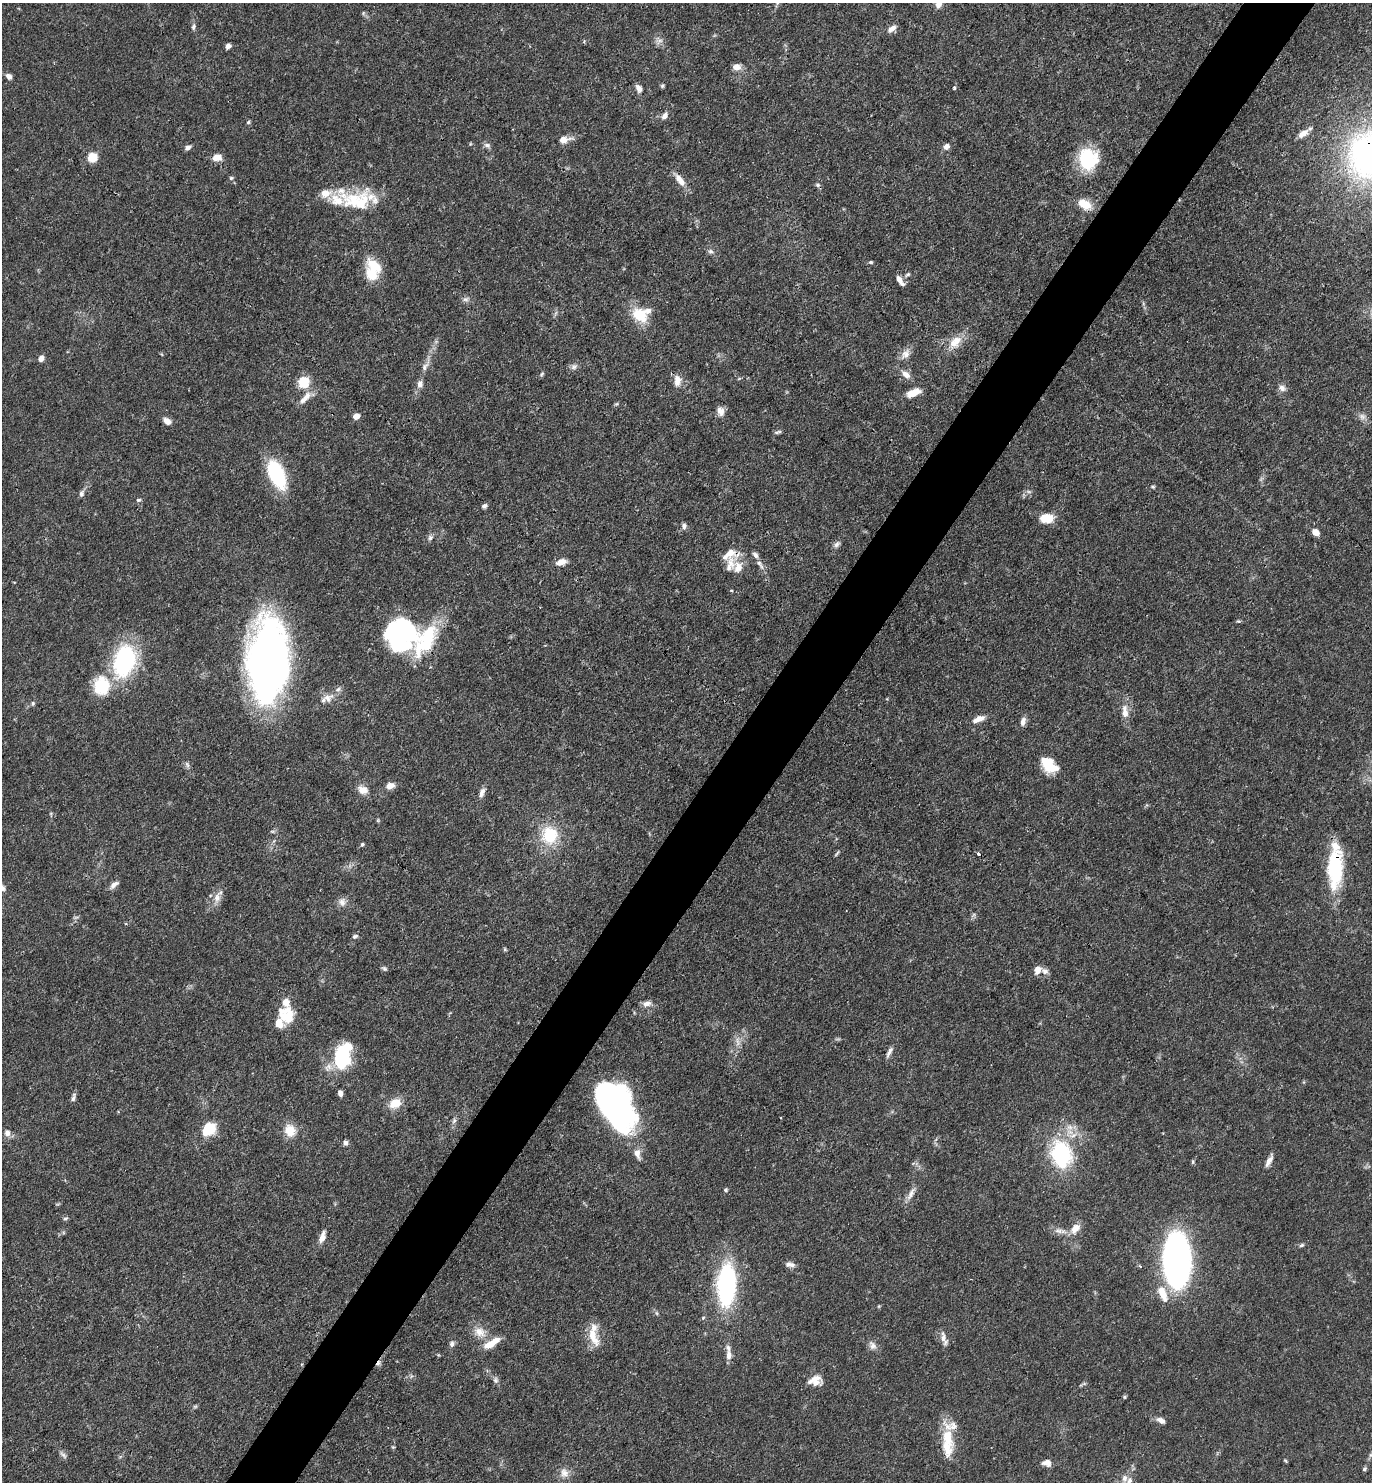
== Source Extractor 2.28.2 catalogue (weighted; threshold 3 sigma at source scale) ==
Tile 10 of 4 x 4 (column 2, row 3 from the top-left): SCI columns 1663-3032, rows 1481-2960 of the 5924 x 5919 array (HDU 1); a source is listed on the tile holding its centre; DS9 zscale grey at full resolution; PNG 1374 x 1484 px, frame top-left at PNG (2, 3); no overlay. Shown black and unused: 5% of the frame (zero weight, under 3 of 4 exposures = <1% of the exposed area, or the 3 px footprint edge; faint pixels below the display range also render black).
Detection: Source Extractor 2.28.2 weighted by HDU 2 'WHT'; one run over the whole footprint, this tile lists its part. Background 0.0878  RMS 0.0038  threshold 0.017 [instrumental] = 3 sigma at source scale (4.5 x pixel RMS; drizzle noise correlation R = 1.50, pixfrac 1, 0.05/0.05 arcsec/px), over >= 5 px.
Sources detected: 173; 1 too faint to see at this stretch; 2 inside a brighter object's white glare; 3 cosmic-ray / hot-pixel residue — not listed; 24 inside a brighter listed object's ellipse — not listed separately; the other 143 listed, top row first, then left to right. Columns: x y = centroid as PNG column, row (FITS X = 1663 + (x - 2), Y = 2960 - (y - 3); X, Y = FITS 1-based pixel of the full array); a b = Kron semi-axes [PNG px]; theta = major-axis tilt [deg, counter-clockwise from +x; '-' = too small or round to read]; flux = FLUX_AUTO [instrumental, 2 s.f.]
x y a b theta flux
939 3 13 8 73 2.7
363 13 6 3 72 0.45
193 27 9 6 78 1
892 29 12 6 37 2.3
659 41 11 4 5 1.2
228 46 7 5 36 1.3
736 67 8 7 - 3.1
9 76 8 6 -47 1.6
662 85 5 5 - 0.6
639 88 10 7 -62 1.9
954 88 5 4 - 0.54
665 116 10 7 46 1.8
248 122 5 5 - 0.61
1303 134 13 6 36 3
564 140 17 8 11 3.4
487 145 10 6 -22 1.2
946 147 8 6 40 1.8
188 148 8 5 27 1.4
1371 156 44 41 -71 130
92 157 5 5 - 23
217 157 12 9 1 3
1087 159 23 21 87 22
231 178 5 5 - 0.67
680 180 20 8 -53 4.2
337 200 45 20 0 14
1085 204 17 11 -31 5.9
711 251 8 6 -2 0.98
871 262 6 4 12 0.53
372 274 18 15 -48 8.2
908 274 6 5 - 0.66
900 280 14 6 -55 2.4
466 299 9 4 -9 0.99
639 315 22 16 -41 10
955 342 20 13 43 6.3
905 354 16 10 54 3
41 358 7 5 62 2
425 367 14 7 58 2.1
574 367 10 7 31 1.4
542 374 7 4 38 0.63
906 374 14 8 -41 2.7
677 381 16 9 86 3.4
303 382 6 5 - 36
420 384 10 7 83 1.9
1282 388 11 7 -46 1.7
913 393 17 8 21 4.7
306 396 16 9 40 3.3
616 404 6 4 17 0.48
721 411 11 8 -77 2.4
356 416 5 4 - 4.7
1362 417 10 8 -29 1.9
167 421 10 7 -32 2.3
778 432 10 4 15 0.78
276 474 27 14 -66 32
1153 487 6 4 0 0.48
81 493 8 6 71 1.2
138 500 7 5 15 0.66
484 506 6 5 - 1.2
1047 518 15 10 -1 6.5
684 526 8 6 -87 1.2
1315 532 8 6 -40 2.6
430 538 8 6 56 1.1
837 544 10 6 39 1.3
561 562 11 6 17 3.3
730 564 29 11 64 5.1
760 564 16 6 -56 2.1
1238 621 5 4 - 0.48
401 632 35 22 25 46
124 660 34 21 73 45
268 660 77 36 88 210
101 686 22 18 87 15
328 698 16 10 25 3.5
33 703 6 5 - 0.66
1125 712 19 8 -85 4
979 719 15 7 23 3.1
1023 721 11 6 75 2
187 765 10 4 -63 0.91
1050 767 17 12 -7 8.5
390 786 11 7 15 2.5
363 790 14 10 -21 3.5
482 792 13 7 70 1.9
378 820 6 3 72 0.42
549 835 22 20 80 16
362 844 5 5 - 0.66
837 853 9 3 54 0.56
1335 868 44 16 88 29
114 885 13 6 42 1.9
218 897 21 9 65 3.5
342 902 13 9 -77 2.3
355 936 8 6 27 0.9
505 949 5 4 - 0.51
384 968 7 6 - 0.76
1038 970 10 7 67 2.7
647 1004 12 7 15 2
286 1015 21 18 -66 11
738 1042 15 6 -86 2.2
890 1051 15 5 62 1.7
343 1056 32 18 77 24
340 1093 6 4 -74 1.5
73 1098 11 5 70 1.2
395 1103 16 11 27 5.5
615 1106 43 26 -64 150
454 1121 8 6 68 1
209 1129 15 11 42 11
290 1130 13 12 - 6.5
7 1133 11 8 -85 1.8
345 1143 6 6 - 1.3
637 1154 14 8 -72 2.9
1061 1155 32 23 -79 35
1269 1161 17 5 62 2.3
1193 1162 6 4 90 0.53
726 1190 5 5 - 0.57
911 1194 20 6 62 2.5
65 1218 7 4 18 0.64
1075 1228 15 9 50 3.9
1058 1231 14 7 -10 2.4
322 1237 13 6 72 2.8
1302 1245 7 4 27 0.66
1177 1260 37 19 -90 180
790 1265 12 6 -5 1.7
726 1285 33 14 87 74
1163 1294 21 9 -68 7.2
656 1313 6 4 -70 0.55
703 1318 5 5 - 0.49
479 1332 18 13 -28 4.9
593 1336 30 11 -67 6.6
943 1338 16 7 -87 2.3
452 1344 8 6 66 1.3
490 1344 18 8 32 5.7
872 1345 13 9 -60 2.1
728 1355 14 7 -89 2.5
495 1380 9 7 -80 1.1
815 1381 13 13 - 4.7
1125 1397 5 4 - 0.5
195 1406 7 4 1 0.56
1161 1420 11 6 -28 2
948 1438 29 15 -70 11
393 1447 5 4 - 0.43
63 1455 14 5 -50 1.2
1285 1461 6 3 -45 0.4
1047 1463 11 8 -8 2.3
1364 1469 6 5 - 0.72
564 1473 15 11 -71 3.2
1129 1481 11 6 79 1.9
Overlapping masked pixels (flux is a lower limit): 2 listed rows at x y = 1371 156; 1335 868
Isophote crosses this tile's border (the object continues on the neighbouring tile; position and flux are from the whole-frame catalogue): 3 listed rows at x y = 939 3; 1371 156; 1129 1481